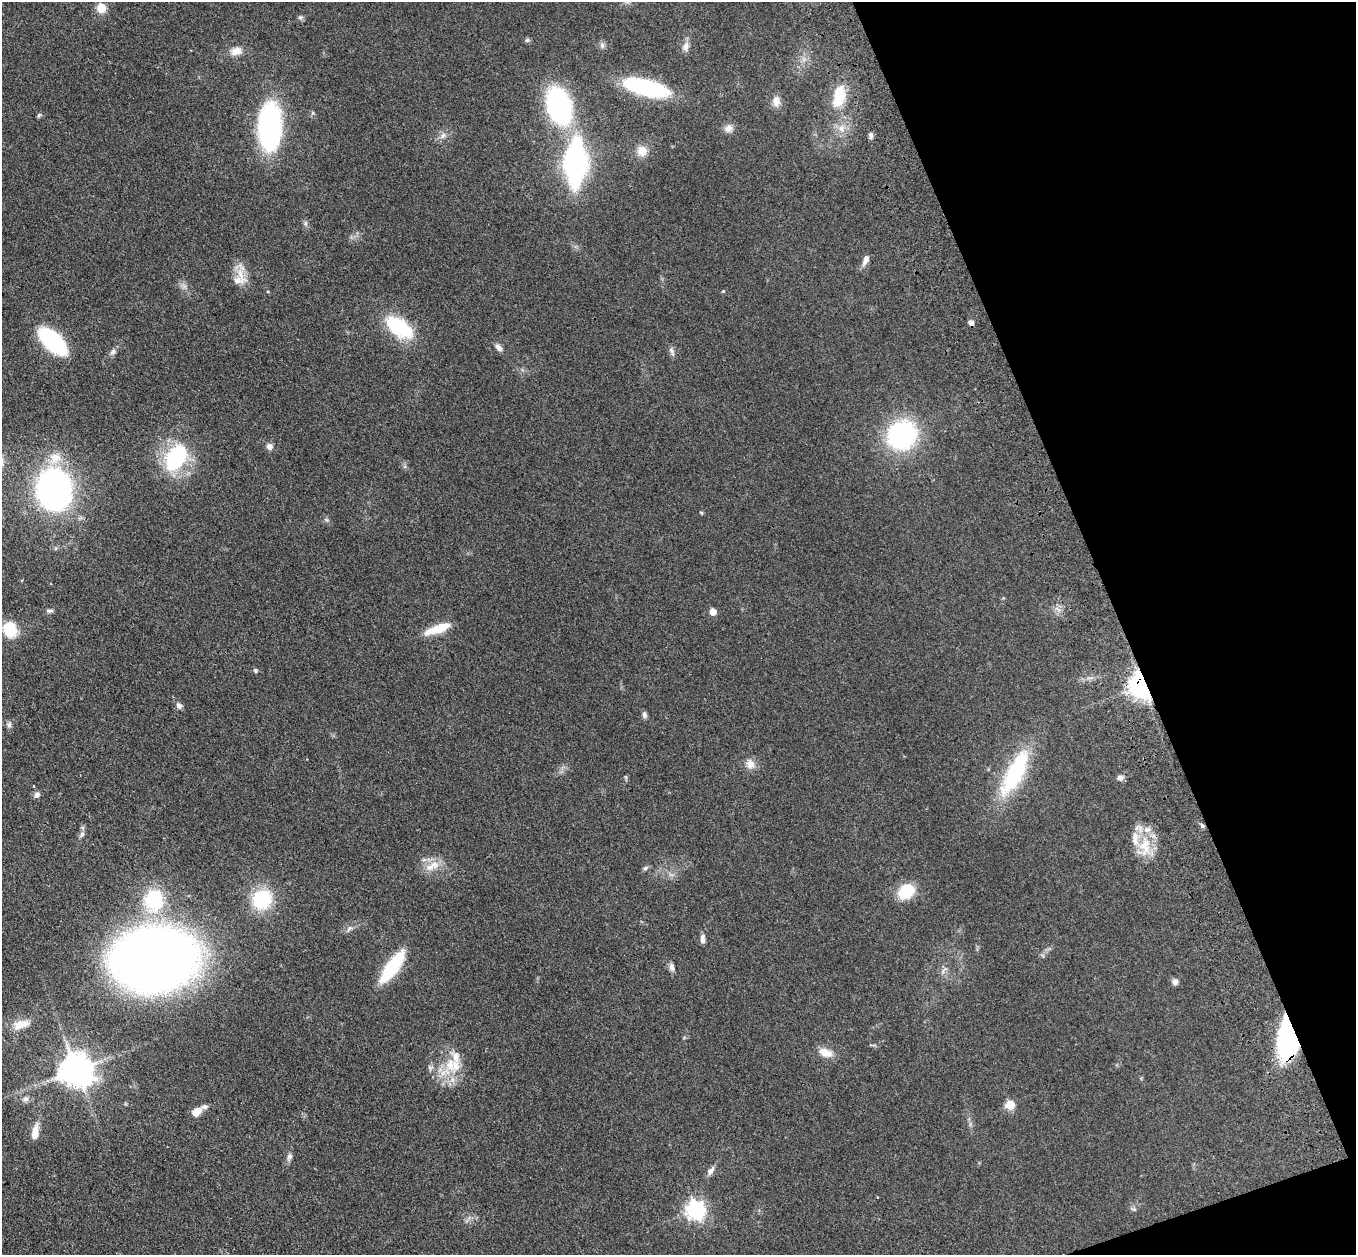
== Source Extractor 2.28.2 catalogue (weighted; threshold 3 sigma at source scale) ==
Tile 12 of 4 x 4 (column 4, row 3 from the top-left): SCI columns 4172-5525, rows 1447-2699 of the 5635 x 5524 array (HDU 1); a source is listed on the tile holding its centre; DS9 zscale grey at full resolution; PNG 1358 x 1257 px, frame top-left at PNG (2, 2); no overlay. Shown black and unused: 18% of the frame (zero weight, under 3 of 4 exposures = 6% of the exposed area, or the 3 px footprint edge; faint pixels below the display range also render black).
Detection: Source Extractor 2.28.2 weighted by HDU 2 'WHT'; one run over the whole footprint, this tile lists its part. Background 0.113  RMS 0.007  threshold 0.0313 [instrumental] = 3 sigma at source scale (4.5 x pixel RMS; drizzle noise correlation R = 1.50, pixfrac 1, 0.05/0.05 arcsec/px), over >= 5 px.
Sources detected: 84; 1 cosmic-ray / hot-pixel residue — not listed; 6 inside a brighter listed object's ellipse — not listed separately; the other 77 listed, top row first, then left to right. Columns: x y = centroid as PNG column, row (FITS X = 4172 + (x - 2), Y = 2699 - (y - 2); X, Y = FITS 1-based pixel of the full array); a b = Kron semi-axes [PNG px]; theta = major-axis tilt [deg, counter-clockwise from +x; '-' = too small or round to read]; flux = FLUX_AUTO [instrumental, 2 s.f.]
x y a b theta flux
101 8 5 5 - 30
300 17 7 5 19 1.4
527 40 6 5 - 1.1
602 45 8 6 -89 2
685 47 13 8 83 3.8
236 51 15 10 24 6.3
646 87 40 13 -14 86
839 96 24 12 75 22
776 101 13 10 -85 5
559 105 28 17 -71 130
39 115 7 4 45 1
270 127 36 18 88 130
728 128 11 10 - 4
841 128 9 7 -74 3.8
443 135 9 6 62 2.6
871 135 8 5 -85 2
642 151 14 13 - 7.3
576 163 28 13 88 240
305 223 7 4 90 1.3
866 260 13 6 65 3.9
240 274 31 8 -65 8.5
723 291 4 4 - 0.72
399 327 37 19 -34 38
52 341 25 12 -42 100
498 347 9 7 -45 3.1
672 351 13 5 -67 2.3
113 352 9 6 50 2.2
902 435 19 17 42 130
269 446 9 9 - 2.7
55 458 18 15 29 12
176 458 24 15 57 70
54 489 26 22 -85 280
701 513 5 4 - 0.73
49 611 9 5 -1 1.7
713 611 5 5 - 9
438 628 32 9 20 15
10 629 18 14 -73 18
255 670 4 4 - 1.5
1142 685 8 6 -64 760
179 705 8 6 -61 2.6
644 715 8 6 -78 2
9 725 8 5 63 1.9
750 764 13 11 -67 5.5
1015 773 56 18 63 62
625 777 6 4 -89 0.89
1120 777 10 6 16 2.4
37 795 8 7 - 2.4
1202 825 8 5 -62 1.3
82 834 9 6 74 2.1
1145 847 31 16 90 19
424 860 7 4 -17 1.4
430 867 16 9 15 7.8
645 868 8 5 27 1.5
906 891 14 11 32 28
262 899 21 20 - 37
154 900 26 21 87 46
349 928 9 6 40 2.3
703 939 11 5 -87 2.7
155 959 71 52 4 640
392 967 29 9 54 60
672 967 11 6 -78 2.6
943 970 11 3 54 1.6
1175 982 8 7 - 2.5
21 1024 24 11 17 9.3
1288 1038 36 17 89 110
825 1052 18 10 -21 7.6
450 1064 22 13 -89 17
430 1068 8 5 17 1.7
76 1070 10 9 - 1400
25 1099 9 8 - 2.7
1010 1105 5 5 - 29
196 1112 13 8 37 6.6
35 1132 19 8 81 8.1
290 1156 9 7 68 2.3
711 1171 13 6 55 3.2
1134 1209 6 5 - 1.3
696 1210 7 7 - 300
Overlapping masked pixels (flux is a lower limit): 2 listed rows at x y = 1142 685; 1288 1038